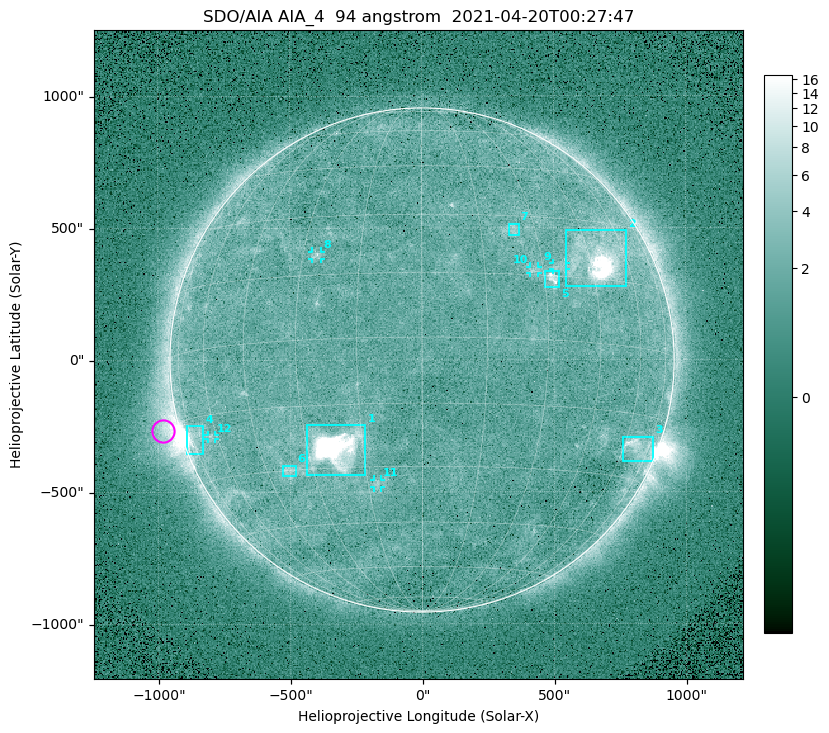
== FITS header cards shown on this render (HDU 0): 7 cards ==
TELESCOP= 'SDO/AIA '
INSTRUME= 'AIA_4   '
WAVELNTH=                   94
WAVEUNIT= 'angstrom'
DATE-OBS= '2021-04-20T00:27:47.12'
CTYPE1  = 'HPLN-TAN'
CTYPE2  = 'HPLT-TAN'

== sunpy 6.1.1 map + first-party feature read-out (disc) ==
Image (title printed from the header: SDO/AIA AIA_4  94 angstrom  2021-04-20T00:27:47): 512 x 512 px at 4.8 arcsec/px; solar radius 955 arcsec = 199 px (full disc in frame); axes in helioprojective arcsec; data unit not stated in the header (colour bar unlabelled)
Orientation: roll -0.138 deg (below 1 deg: not rotated)
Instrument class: DISC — disc imager (sunpy class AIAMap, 94 A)
Bright regions (active regions / flare kernels): reference = the median radial profile (limb darkening/brightening removed); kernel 5 px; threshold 5 sigma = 2.43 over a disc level ~1.72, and >= 1.15x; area >= 9 px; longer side >= 5 px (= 24 arcsec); searched inside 0.97 R_sun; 12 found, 12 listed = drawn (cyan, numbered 1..; 5 of them under ~33 arcsec drawn as corner ticks so the feature stays visible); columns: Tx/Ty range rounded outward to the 10 arcsec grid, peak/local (2 s.f.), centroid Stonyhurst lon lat
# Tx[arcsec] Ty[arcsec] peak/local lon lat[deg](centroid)
1 -440..-210 -440..-240 516 -22 -25
2 540..780 280..490 31 +48 +20
3 760..880 -390..-290 4.6 +67 -22
4 -900..-830 -360..-250 6.9 -72 -19
5 460..520 270..340 5.8 +32 +14
6 -530..-480 -440..-400 3.2 -38 -30
7 330..370 470..520 2.9 +24 +26
8 -420..-380 380..410 3.3 -26 +20
9 490..550 340..370 2.7 +35 +17
10 410..440 330..360 2.8 +27 +16
11 -180..-160 -480..-450 2.9 -12 -34
12 -810..-780 -300..-280 2.5 -63 -20
Off-limb structures (1.02-1.3 R_sun): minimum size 50 px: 6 found; the strongest spans PA ~90..115 deg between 1.02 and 1.21 R_sun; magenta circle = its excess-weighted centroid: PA ~105 deg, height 1.06 R_sun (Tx ~-980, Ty ~-270 arcsec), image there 4.8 x the reference